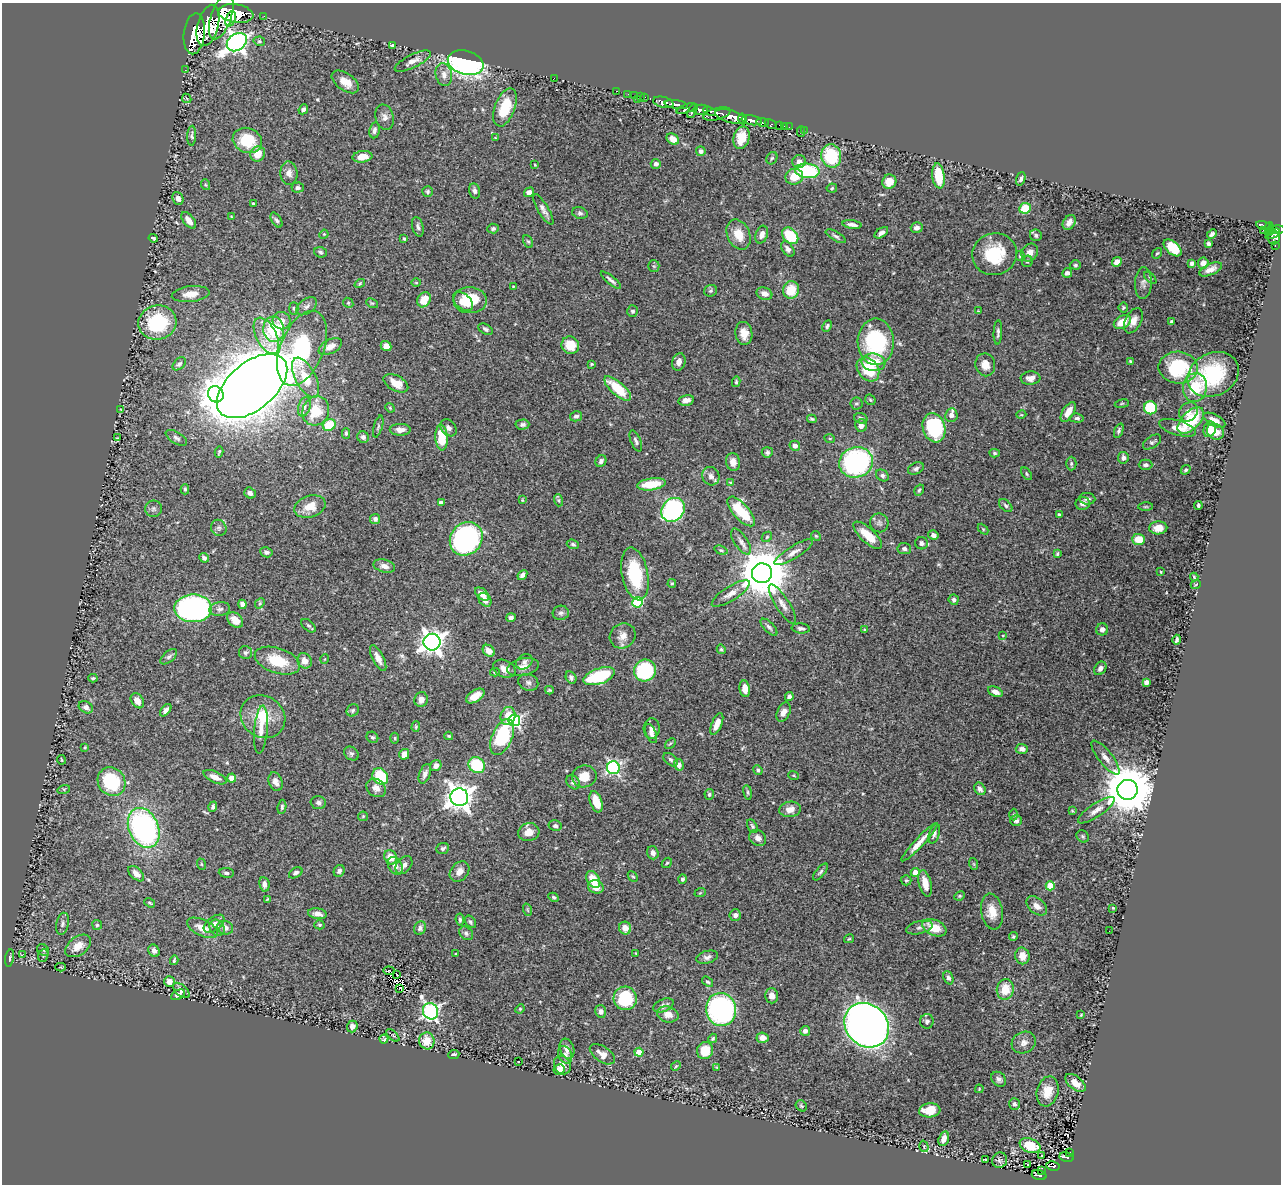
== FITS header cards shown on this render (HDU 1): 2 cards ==
NAXIS1  =                 1279
NAXIS2  =                 1182

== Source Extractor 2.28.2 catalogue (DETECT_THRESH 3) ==
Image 1279 x 1182 px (HDU 1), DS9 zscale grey, 1 PNG px = 1 image px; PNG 1283 x 1186 px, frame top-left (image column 1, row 1182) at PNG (2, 3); each listed source drawn as its Kron ellipse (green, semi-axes under 4 px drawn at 4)
Background 0.61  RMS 0.021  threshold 0.0636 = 3 sigma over >= 5 px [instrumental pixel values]
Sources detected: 503; of the 503, the 500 brightest by FLUX_AUTO listed and drawn (3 fainter detections omitted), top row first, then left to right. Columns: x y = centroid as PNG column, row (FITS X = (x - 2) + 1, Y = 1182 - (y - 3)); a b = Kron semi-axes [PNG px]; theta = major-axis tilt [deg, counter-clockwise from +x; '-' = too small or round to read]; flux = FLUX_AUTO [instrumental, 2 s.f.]
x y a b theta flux
236 13 17 9 -9 3400
264 16 2 2 - 8.4
221 17 24 10 71 4500
231 19 8 5 69 1100
208 25 21 10 75 5700
194 34 20 10 84 3500
259 41 6 4 -12 2.3
237 42 11 8 36 760
392 45 3 3 - 1.5
413 61 20 6 26 11
466 63 18 12 -16 360
185 70 2 2 - 4.8
444 75 11 8 -79 8.8
554 78 2 2 - 75
345 82 15 8 -35 18
616 91 3 2 - 21
628 94 2 2 - 8.2
634 95 2 2 - 8.5
641 96 4 3 - 32
644 97 3 3 - 34
187 98 5 3 - 1.6
637 100 4 3 - 53
663 102 10 5 -14 1200
676 105 12 4 -9 1200
505 107 20 10 69 47
303 109 5 4 - 4.3
686 109 10 4 20 400
700 110 7 5 13 500
692 111 7 4 65 480
709 111 6 3 -20 290
717 114 14 6 14 1000
730 116 16 6 -15 2000
385 117 13 9 -75 7.8
743 119 5 4 - 540
752 120 10 4 -9 1100
762 122 6 3 -13 170
771 124 6 3 -30 95
780 125 3 3 - 45
785 126 3 2 - 17
789 127 2 2 - 8.2
374 130 8 5 80 5.2
804 130 2 2 - 5.3
801 131 5 2 - 8.5
192 136 10 4 88 3.6
495 138 4 3 - 1.4
742 138 11 7 74 25
673 139 7 5 -36 15
247 140 15 12 -24 51
701 151 5 4 - 4.3
258 154 8 7 - 20
831 156 12 10 -76 76
362 157 10 5 7 17
772 158 6 5 - 2.4
799 162 7 6 - 7.3
656 164 5 5 - 4.6
535 165 3 2 - 1
807 171 12 7 -5 100
289 173 11 8 -85 8.8
938 176 13 6 -83 50
794 177 9 8 - 24
1021 179 7 4 70 3.9
889 182 7 7 - 20
206 185 5 3 - 1.6
298 188 6 5 - 3.8
832 188 5 4 - 2
475 191 8 5 -77 4.4
428 192 5 5 - 2.3
529 192 5 4 - 6.9
178 198 6 5 - 7.7
253 203 3 3 - 1.9
1025 208 6 5 - 41
543 209 17 5 -59 7.5
580 213 8 5 -15 3.3
231 216 4 2 - 0.95
189 220 10 5 -51 10
276 220 8 4 -57 3.3
1069 222 8 5 57 8.3
852 225 10 4 -8 5.8
1264 225 8 3 -12 210
418 227 10 5 -75 4.3
1269 227 5 3 - 170
493 228 5 5 - 2.7
917 228 6 5 - 6.6
1263 230 2 2 - 7.6
1278 230 7 4 4 420
1270 231 5 2 - 81
881 233 7 4 35 5.4
324 234 5 4 - 1.3
739 234 16 11 -65 23
1212 234 5 3 - 3
1273 234 8 3 28 260
762 235 9 6 72 9.6
1036 235 6 5 - 3.7
790 236 9 7 -46 68
836 236 11 4 -30 3.8
153 238 5 3 - 2.2
1274 238 6 6 - 320
404 239 4 3 - 1.9
528 241 7 4 -61 2.3
1208 244 4 3 - 3.5
1275 246 3 2 - 17
1173 248 11 6 -43 49
788 249 9 5 -54 5.7
320 252 6 5 - 2.8
1030 253 9 7 56 8.6
1157 253 6 4 52 1.8
995 254 22 21 - 63
1020 256 5 4 - 2.1
1027 261 6 5 - 3.1
1117 262 5 4 - 14
1192 263 4 4 - 4
1203 263 6 5 - 7.5
1075 265 5 4 - 2.5
654 266 6 6 - 2.3
1211 269 12 5 23 9
1067 273 5 4 - 4.9
1150 278 7 3 -45 1.7
611 280 12 3 -39 4.5
416 283 5 3 - 1.3
1143 283 16 8 87 7.6
360 284 5 4 - 1.9
513 286 4 2 - 1
791 290 9 8 - 32
711 291 6 6 - 2.7
191 294 19 8 7 16
764 294 8 6 -18 8.5
424 300 8 6 60 23
470 300 17 13 -3 44
463 301 11 7 -42 17
348 303 5 4 - 2
372 303 6 4 -27 1.9
307 306 11 7 36 5.8
294 308 6 4 -87 2.1
1123 308 5 4 - 2.1
633 311 6 5 - 3
978 311 3 3 - 1.1
281 321 9 8 - 13
1133 321 13 8 63 12
157 322 19 17 13 97
1122 322 9 6 28 24
1172 322 3 3 - 3.9
827 326 6 4 64 2.8
274 329 13 10 -85 88
486 329 8 4 -28 3.6
998 332 12 4 88 4.2
744 333 12 8 -83 15
266 336 20 10 -63 24
876 342 23 18 -89 140
570 345 9 8 - 29
386 346 5 5 - 11
330 347 12 7 28 11
302 348 40 21 68 150
1130 361 3 3 - 1.5
679 362 9 6 74 8.1
873 362 12 8 -7 24
179 364 8 5 43 3.2
591 364 4 3 - 1.6
985 365 11 9 -79 14
1178 368 19 16 -3 95
868 369 13 10 -51 45
1213 374 27 21 27 100
306 378 22 10 -63 31
1030 378 10 6 4 11
736 382 5 4 - 2.1
396 383 13 7 -29 21
252 386 41 23 40 5000
1195 387 14 12 82 52
618 388 17 6 -41 46
216 394 8 7 - 1300
686 400 8 5 12 7.8
870 400 6 4 -46 1.9
856 403 6 6 - 3
1122 404 7 3 9 1.5
304 407 10 6 72 6.3
390 408 5 4 - 1.8
1150 408 6 6 - 76
121 409 3 2 - 1.1
316 411 15 13 66 42
1068 412 11 5 57 15
1188 412 10 8 52 9.5
951 415 7 6 - 7.7
1021 415 5 3 - 1.3
576 416 6 5 - 4.3
861 418 7 5 -17 4
1077 418 7 4 -4 3.1
812 419 5 3 - 2.2
1191 420 16 9 45 73
1214 420 12 6 -28 14
329 425 6 5 - 47
522 425 7 5 3 3.6
861 425 6 6 - 7.9
378 427 11 4 74 2.7
449 428 9 7 -50 5.5
934 428 15 11 -72 130
1177 428 19 7 -17 15
1210 429 8 6 67 21
400 430 10 6 -1 10
1119 431 7 4 69 3.2
1215 432 9 7 -35 14
346 433 5 4 - 2.5
363 437 6 5 - 4.8
117 438 3 2 - 0.98
176 438 12 5 -31 4.4
441 438 12 6 -86 41
830 439 5 3 - 1.2
636 441 11 5 -67 4.1
1152 442 10 5 33 3.8
795 446 5 5 - 6.2
219 452 5 2 - 1.9
767 452 5 5 - 2.8
994 453 5 4 - 2.5
1123 458 6 5 - 4.9
601 461 6 5 - 4.9
733 462 9 7 -80 10
856 462 17 15 17 260
1071 463 7 5 -90 2.4
1145 465 7 5 -1 4.2
916 469 8 5 26 3.9
1186 470 5 4 - 2.2
1027 474 7 4 -52 2.1
882 475 7 5 -34 3.2
711 476 9 8 - 7.6
730 482 4 3 - 1.3
651 484 14 6 8 40
185 489 5 4 - 2.3
919 490 6 4 59 2.3
250 493 6 5 - 5.8
1087 499 8 5 -5 5
522 500 4 4 - 1.3
558 500 6 4 -72 2
441 503 4 4 - 7.5
1083 504 7 6 - 5.5
1006 506 8 5 -45 3.3
1198 506 4 3 - 2.7
310 507 16 11 17 23
1145 507 7 3 0 1.8
153 509 8 8 - 4.4
673 510 13 11 45 200
741 511 18 8 -49 73
1059 515 4 4 - 3.7
375 519 5 5 - 4.7
879 523 9 9 - 5.6
219 528 8 7 - 4.5
1158 528 9 6 3 13
983 529 6 4 -46 1.7
868 535 18 7 -43 26
933 535 5 4 - 5.2
816 536 5 4 - 1.9
767 537 6 4 45 2.1
466 539 17 15 51 280
1139 539 6 5 - 24
741 542 15 6 -56 7.5
921 543 6 6 - 4.5
573 544 6 4 -20 2.7
904 549 7 5 -6 4.2
721 550 7 4 -20 2.2
266 552 6 5 - 4.3
794 552 22 6 32 11
1057 554 4 3 - 1.7
204 558 5 4 - 3.6
384 566 11 6 -15 8.1
1161 572 3 3 - 1.4
762 573 10 10 - 7800
635 574 27 13 -79 82
522 575 5 4 - 6.6
1194 577 4 2 - 1.7
672 583 4 3 - 1.7
1196 584 5 3 - 1.1
731 593 22 7 32 12
482 594 8 5 -41 11
485 600 7 6 - 9
954 600 5 5 - 4.3
638 602 5 5 - 100
260 603 6 4 48 2.1
242 604 4 4 - 7.5
782 604 23 7 -58 11
193 608 19 13 -1 530
220 609 10 7 9 5.6
561 613 8 7 - 4.7
511 617 5 4 - 4.2
235 620 9 6 -44 14
308 626 8 5 -41 3
769 627 11 5 -45 4
801 628 9 5 -6 3.6
1102 629 6 6 - 7.1
865 630 4 4 - 1.4
1003 635 4 2 - 0.97
623 636 13 12 - 13
1177 640 5 3 - 3.5
432 642 8 8 - 1200
721 649 5 4 - 2.1
489 651 7 5 -45 13
245 653 7 6 - 3.6
169 657 10 5 41 4.1
378 658 14 5 -62 10
325 659 4 3 - 1
277 661 23 12 -19 44
305 661 8 7 - 11
524 662 9 7 38 4.7
523 667 16 8 12 13
1100 668 7 5 54 5.5
504 669 12 8 -24 10
645 670 11 10 - 140
495 672 5 4 - 2.1
599 676 16 7 19 99
571 677 6 5 - 4
93 678 4 4 - 1.7
528 682 10 8 -23 5.7
1146 682 4 4 - 7.9
745 689 8 5 -81 13
549 690 4 3 - 1.9
995 692 8 5 -23 8
475 696 10 6 32 15
789 697 4 4 - 4.6
421 700 7 6 - 9.3
137 701 8 6 -56 12
86 707 7 5 -30 6.3
166 710 7 3 51 5.3
353 710 6 5 - 2.9
784 712 10 6 65 9
508 716 9 7 74 20
263 717 23 20 -35 45
514 720 6 6 - 250
717 724 11 5 68 14
416 727 5 4 - 1.8
652 728 10 8 86 8.1
261 730 24 6 85 14
651 733 10 5 -69 5.7
449 736 4 3 - 1.7
372 737 6 5 - 2.7
502 737 19 10 67 100
395 738 5 3 - 1.5
670 743 6 3 43 1.7
85 747 3 3 - 1.3
1022 749 6 5 - 6.4
351 753 8 6 -35 3.5
404 754 5 5 - 13
1105 757 21 7 -52 11
61 760 5 2 - 1.1
671 760 8 5 -39 3.8
477 765 9 7 -35 71
679 765 6 5 - 7.4
436 766 6 5 - 6.9
613 768 6 6 - 280
758 770 5 4 - 2.6
425 774 10 5 70 5.9
794 775 5 2 - 1.2
380 776 9 7 -52 64
584 776 12 11 - 22
215 777 12 5 -25 12
232 778 4 4 - 18
111 782 15 13 -53 79
275 782 9 6 -68 7.5
573 782 8 6 -45 4.2
376 788 10 8 -39 9.4
64 789 6 4 17 2.1
980 789 6 5 - 5.6
1127 790 10 10 - 8600
748 792 7 4 -80 2.3
709 794 5 5 - 3.2
459 797 9 9 - 1500
596 802 11 6 -70 29
318 803 7 6 - 4.1
213 807 5 4 - 3.5
282 807 7 4 84 2.8
790 809 11 7 9 12
1096 810 22 6 34 11
1072 811 3 2 - 1.2
1014 815 6 3 -89 1.7
363 816 5 4 - 1.6
1016 821 6 5 - 3.9
555 826 6 5 - 3.8
752 826 7 4 -62 2.7
144 828 21 15 -67 330
529 832 11 9 13 13
934 834 10 5 73 4.5
1083 836 7 5 -46 2.4
758 838 9 7 -40 8.5
919 842 26 4 47 15
443 848 6 5 - 3.5
653 853 7 5 -73 6.1
391 857 7 6 - 18
667 863 6 4 42 2.1
201 864 6 3 -71 1.7
974 864 6 3 -71 1.4
404 865 10 7 50 6.7
395 866 9 6 -61 9.7
339 871 6 5 - 4.1
459 872 11 8 49 11
820 872 10 4 50 3.3
915 872 4 4 - 14
226 873 7 5 -7 3.5
296 873 7 5 31 3.6
136 874 9 5 -43 9.3
633 876 6 4 -46 1.9
593 879 9 6 -59 30
682 879 5 4 - 2.7
906 880 5 5 - 2.2
925 883 14 6 -77 17
264 884 7 5 -81 7.1
1050 886 4 4 - 38
596 887 8 6 -16 13
700 893 6 3 18 1.4
959 896 5 4 - 1.6
554 897 5 4 - 2.2
267 899 3 2 - 1.2
150 903 6 4 -38 1.9
1037 906 12 7 -41 11
1113 908 3 2 - 1.3
528 910 6 4 -70 2
992 912 18 11 -80 22
317 914 9 5 -9 9.1
735 915 6 5 - 5.5
460 919 6 4 -83 2.9
470 922 7 5 -51 2.8
62 924 11 6 78 4.3
214 924 12 7 38 6.8
97 925 5 5 - 2.5
319 925 5 4 - 2.5
919 927 13 6 14 5.5
202 928 16 8 -26 18
217 928 9 7 -56 5.7
225 928 8 6 -20 7.9
420 928 7 6 - 4.9
625 928 6 6 - 13
934 928 12 7 -23 29
1109 931 2 2 - 3.7
466 933 8 6 -42 3.5
1013 937 4 4 - 2.3
849 939 5 3 - 1.6
78 946 14 9 36 18
43 950 6 5 - 2.8
154 951 6 5 - 6.1
635 953 3 2 - 0.92
455 954 3 2 - 1
22 955 3 3 - 1.1
43 955 7 5 69 2.2
1022 956 8 7 - 13
707 957 11 6 15 5.5
10 958 8 3 80 2.7
174 960 5 2 - 2.1
61 967 5 3 - 0.93
389 971 6 2 -3 2
396 974 3 2 - 1.4
948 978 7 4 -68 4.3
169 982 5 5 - 10
707 982 6 4 -36 2.5
400 988 3 3 - 1.9
1005 989 10 8 79 28
181 990 10 5 -41 5.6
178 995 7 4 28 5.2
772 996 7 6 - 9.9
625 998 12 11 - 78
664 1005 11 6 25 6.5
520 1009 5 4 - 1.7
721 1010 16 15 - 290
431 1011 8 7 - 410
601 1011 6 5 - 6.1
668 1014 11 8 -15 12
1081 1015 3 2 - 1.5
927 1021 7 7 - 4.6
867 1025 24 20 -45 1200
352 1027 6 5 - 6.1
805 1031 5 5 - 5
393 1035 8 3 -44 1.8
713 1038 5 4 - 2.1
763 1038 6 5 - 9
384 1039 4 4 - 2.5
427 1041 8 7 - 24
1024 1043 12 10 26 9.5
567 1049 10 7 -71 9.2
705 1051 9 8 - 30
639 1052 4 4 - 26
454 1054 5 3 - 3.4
602 1054 14 7 -35 12
565 1055 9 6 -68 5.5
518 1062 3 2 - 8.2
562 1065 10 8 -57 8.8
676 1066 5 4 - 2.3
717 1067 4 3 - 1.2
559 1070 5 5 - 13
999 1079 8 6 -47 4.6
1075 1083 12 6 -39 14
979 1089 4 3 - 1.2
1047 1091 15 10 75 22
1014 1104 6 5 - 3.7
801 1106 6 5 - 2.1
930 1110 11 7 5 24
944 1139 7 5 72 11
924 1146 6 4 -73 1.8
1030 1146 11 7 -21 29
1069 1152 4 2 - 14
1042 1155 3 2 - 2.4
1066 1157 7 4 -10 130
985 1159 3 2 - 1.3
1000 1160 8 7 - 3.1
1028 1164 3 2 - 1.8
1053 1166 7 4 -10 180
1042 1171 4 2 - 8.9
1039 1175 7 4 -15 130
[3 fainter detections neither listed nor drawn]